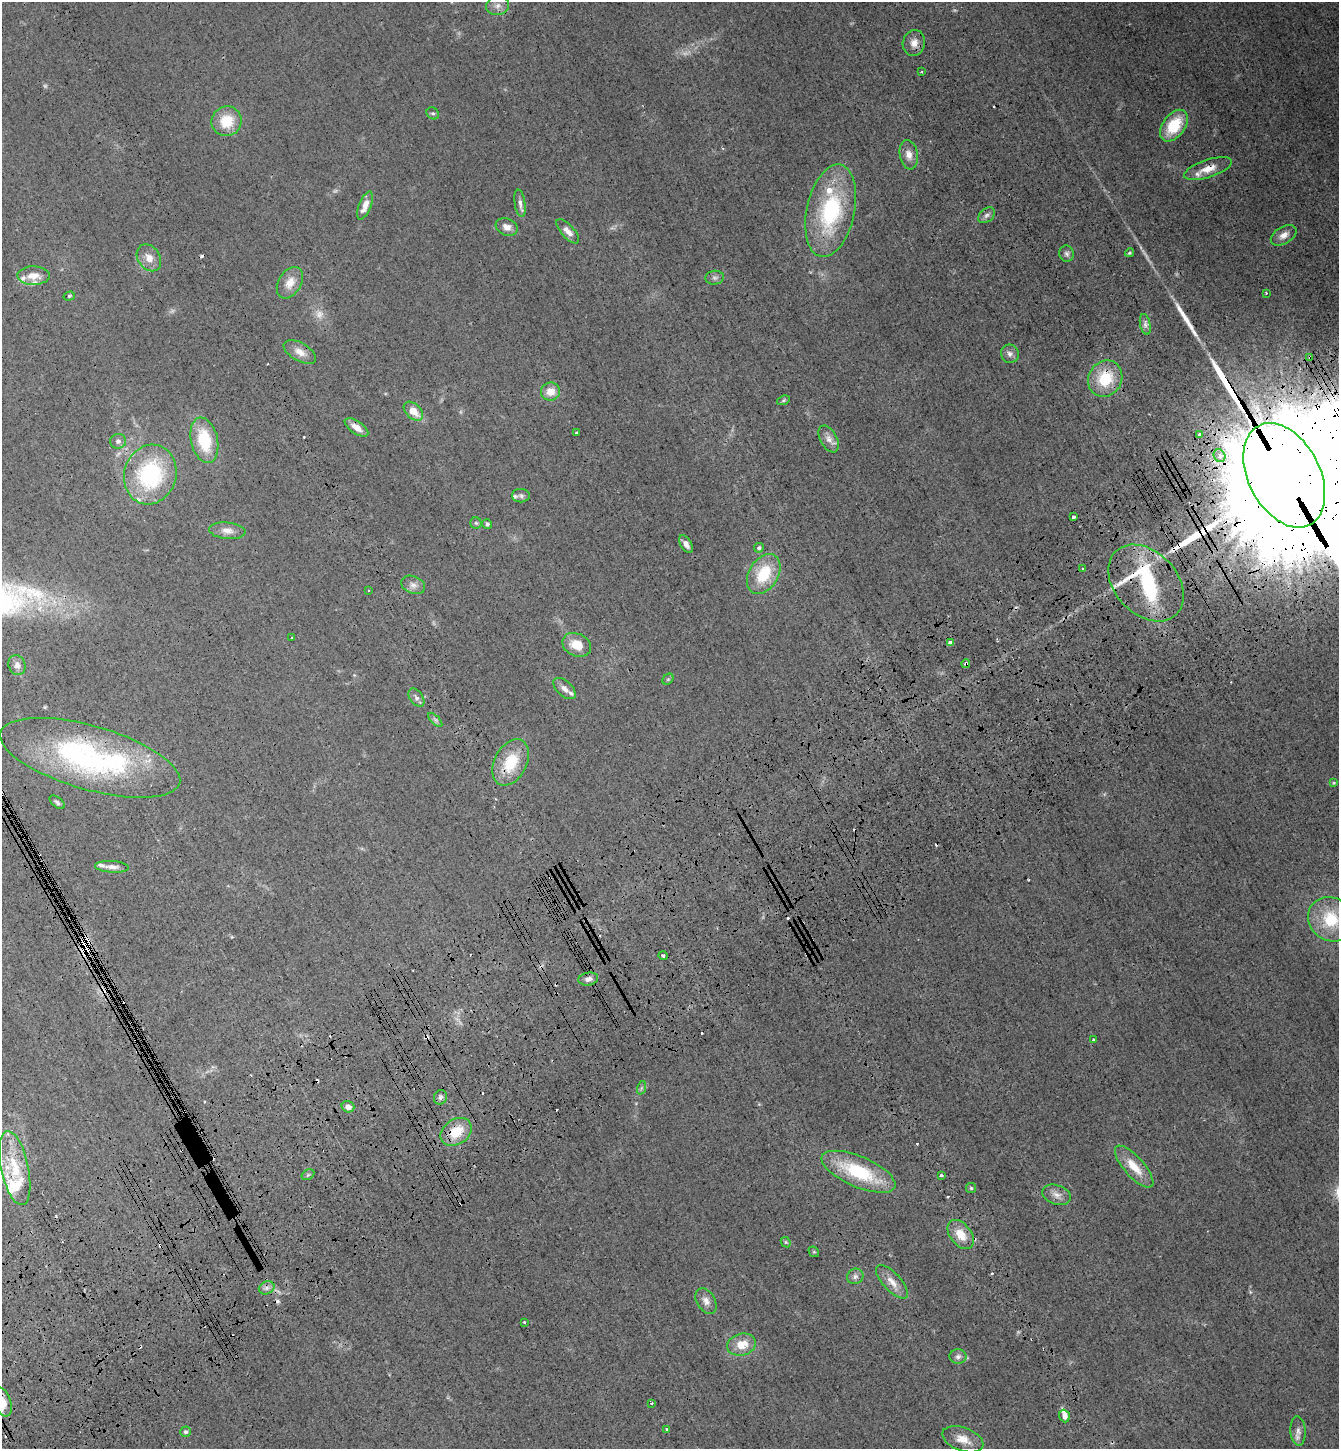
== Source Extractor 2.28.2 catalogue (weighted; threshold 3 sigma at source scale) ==
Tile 7 of 4 x 4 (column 3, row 2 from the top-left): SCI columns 3038-4374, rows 3000-4446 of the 5941 x 5997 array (HDU 1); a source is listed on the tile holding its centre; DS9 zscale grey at full resolution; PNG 1341 x 1451 px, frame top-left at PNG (2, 2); each listed source drawn as its Kron ellipse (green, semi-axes under 4 px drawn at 4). Shown black and unused: <1% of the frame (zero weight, under 3 of 4 exposures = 6% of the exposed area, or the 3 px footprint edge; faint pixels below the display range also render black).
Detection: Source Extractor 2.28.2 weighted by HDU 2 'WHT'; one run over the whole footprint, this tile lists its part. Background 0.013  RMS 0.0031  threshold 0.0137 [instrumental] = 3 sigma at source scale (4.5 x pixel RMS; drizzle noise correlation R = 1.50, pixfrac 1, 0.05/0.05 arcsec/px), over >= 5 px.
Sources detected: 139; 5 too faint to see at this stretch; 23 cosmic-ray / hot-pixel residue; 2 long thin detections or spike segments (spike, bleed or trail) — neither listed nor drawn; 11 inside a brighter listed object's ellipse — not listed separately; the other 98 listed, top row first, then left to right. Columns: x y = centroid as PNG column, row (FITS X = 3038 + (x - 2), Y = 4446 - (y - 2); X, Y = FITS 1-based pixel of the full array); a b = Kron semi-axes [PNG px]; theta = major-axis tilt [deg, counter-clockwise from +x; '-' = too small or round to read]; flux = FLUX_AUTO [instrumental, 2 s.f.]
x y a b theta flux
497 6 11 9 12 1.9
914 43 13 11 75 2.6
921 72 3 2 - 0.4
433 113 7 5 -38 0.57
227 121 15 14 - 7.9
1174 126 18 11 53 12
909 155 15 9 -80 2.5
1208 169 25 9 18 4.4
520 203 14 5 -81 1.4
365 206 15 6 68 2.8
831 211 47 24 78 32
986 215 9 6 39 1.1
507 227 11 8 -22 2.1
568 231 15 6 -48 2.1
1284 235 14 8 31 2.2
1129 253 4 3 - 0.42
1067 254 8 7 - 0.9
149 258 14 11 -55 2.9
33 276 16 9 -1 3.6
715 278 9 7 5 0.89
290 283 17 11 58 3.9
1266 293 3 3 - 0.36
69 296 6 4 17 0.39
1145 324 11 5 -78 1.1
300 352 18 9 -29 2.9
1010 354 9 8 - 1.3
1310 357 3 3 - 0.85
1105 379 19 16 59 11
550 392 9 9 - 3.8
783 400 7 4 21 0.46
413 411 11 7 -44 4.1
356 427 13 6 -35 2.7
576 432 3 2 - 0.34
1200 434 3 3 - 4.2
829 439 14 8 -62 2.1
204 440 23 13 -77 13
118 441 8 7 - 1.1
1219 456 7 5 -58 1.6
150 474 30 26 73 32
1284 475 56 36 -62 32000
521 496 9 6 -1 0.88
1074 517 3 3 - 1.1
476 523 5 5 - 0.52
487 524 5 5 - 0.73
227 531 18 8 -6 2.4
686 544 10 5 -57 1.6
759 548 5 4 - 0.82
1083 569 3 2 - 0.27
764 574 21 14 59 12
1146 583 44 31 -46 38
413 585 12 8 -22 1.7
368 590 3 2 - 0.39
292 638 3 3 - 0.56
951 642 4 3 - 3.4
577 645 15 11 -25 5.8
966 664 4 4 - 0.77
17 665 10 8 -71 1.8
668 679 6 5 - 0.48
564 688 13 7 -42 1.7
416 698 10 6 -53 1.1
435 720 9 3 -45 0.68
90 758 93 32 -16 73
511 762 25 16 62 11
1333 783 4 4 - 0.31
57 802 9 5 -39 0.72
112 867 17 6 -4 1.7
1331 919 24 21 -38 14
663 956 4 3 - 0.78
588 979 10 6 10 1.5
1093 1040 3 2 - 0.38
641 1088 7 4 71 0.52
440 1097 7 6 - 0.91
348 1107 6 5 - 2
456 1132 17 12 35 8.1
1134 1167 26 10 -48 6.5
15 1168 38 13 -78 12
858 1172 39 15 -23 20
308 1175 7 5 31 0.5
941 1175 3 3 - 0.72
971 1188 5 5 - 0.46
1057 1195 15 9 -18 2.1
961 1235 16 10 -52 5.1
786 1242 5 4 - 0.39
814 1252 6 4 -42 0.4
855 1276 8 7 - 1.1
892 1282 21 9 -47 3.3
267 1288 8 6 22 1.1
706 1301 14 9 -58 2.1
524 1322 3 2 - 0.29
741 1345 14 11 15 5.2
958 1357 8 7 - 1.1
2 1402 15 8 -69 3.3
651 1403 4 3 - 0.34
1064 1416 6 5 - 1.9
666 1429 4 2 - 0.26
1298 1431 14 7 -87 1.8
185 1432 5 5 - 0.6
963 1439 21 11 -20 3.9
Overlapping masked pixels (flux is a lower limit): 11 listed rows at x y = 1208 169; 300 352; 1310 357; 1105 379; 150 474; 1284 475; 1146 583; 951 642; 966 664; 90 758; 456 1132
Isophote crosses this tile's border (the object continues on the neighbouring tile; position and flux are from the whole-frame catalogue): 3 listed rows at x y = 1284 475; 1331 919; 2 1402